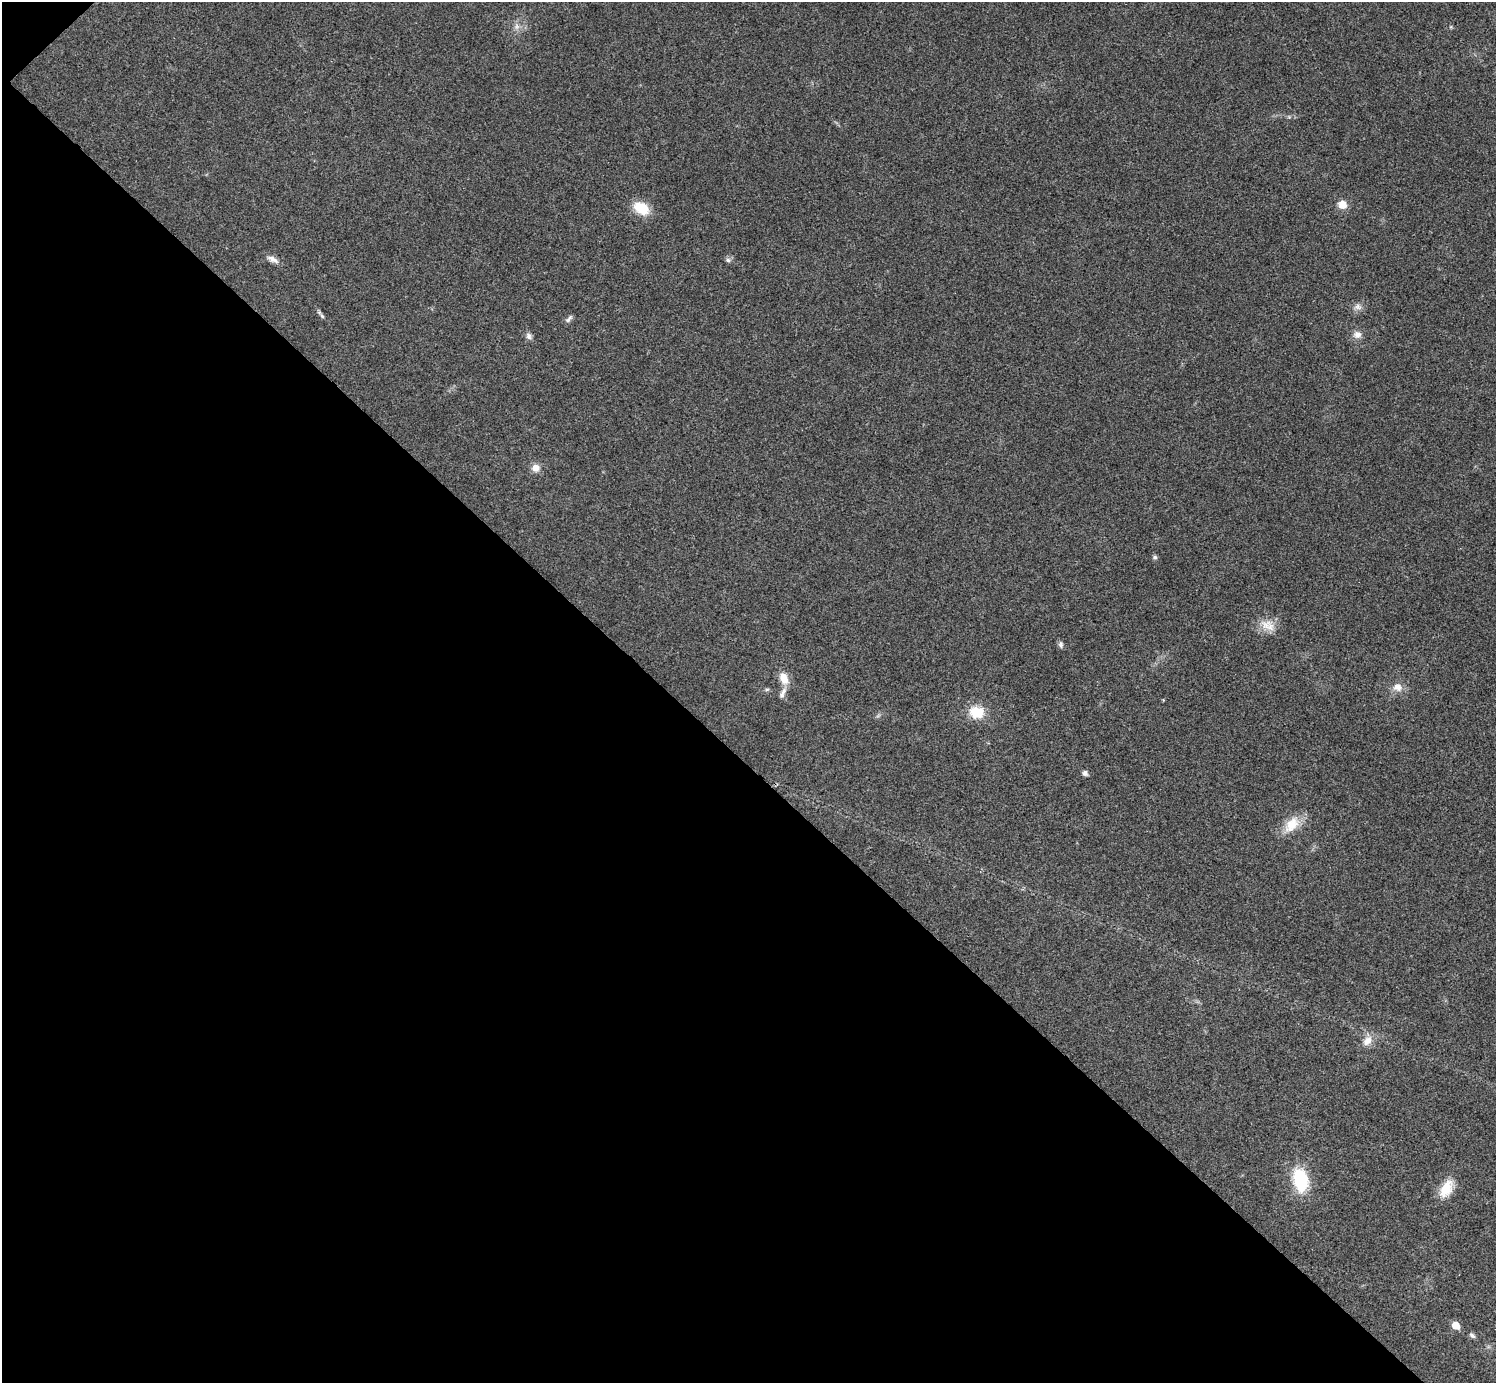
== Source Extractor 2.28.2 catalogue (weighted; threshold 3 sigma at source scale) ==
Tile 9 of 4 x 4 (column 1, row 3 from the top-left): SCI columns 6-1499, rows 1682-3062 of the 5983 x 5983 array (HDU 1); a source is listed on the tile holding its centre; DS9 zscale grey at full resolution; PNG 1498 x 1385 px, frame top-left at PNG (2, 2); no overlay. Shown black and unused: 45% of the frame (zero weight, under 3 of 4 exposures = <1% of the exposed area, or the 3 px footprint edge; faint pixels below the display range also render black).
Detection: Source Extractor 2.28.2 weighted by HDU 2 'WHT'; one run over the whole footprint, this tile lists its part. Background 0.0219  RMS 0.0055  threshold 0.0249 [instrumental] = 3 sigma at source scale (4.5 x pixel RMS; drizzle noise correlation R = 1.50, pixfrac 1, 0.05/0.05 arcsec/px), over >= 5 px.
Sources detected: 26; all 26 listed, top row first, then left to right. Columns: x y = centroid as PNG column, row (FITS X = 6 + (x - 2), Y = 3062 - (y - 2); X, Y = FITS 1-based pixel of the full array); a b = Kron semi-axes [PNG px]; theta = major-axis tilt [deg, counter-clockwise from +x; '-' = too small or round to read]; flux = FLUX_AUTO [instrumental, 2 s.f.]
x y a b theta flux
517 26 9 6 -88 2.2
1342 205 9 9 - 5.5
641 208 19 13 -31 13
272 259 16 7 -27 3.2
728 260 6 6 - 1.3
1358 307 10 8 -25 2.5
321 315 15 4 -54 1.5
569 319 12 5 50 1.5
1357 335 11 9 1 3.3
529 336 10 7 -68 1.9
535 468 9 9 - 4.2
1155 557 6 5 - 1.1
1266 625 17 14 -35 7.7
1061 645 9 6 -79 1.4
784 678 16 10 -66 6.5
1398 687 13 11 2 4.7
767 689 6 4 19 0.78
783 693 18 6 64 3.1
976 712 14 12 -7 15
1085 773 5 5 - 2.1
1292 824 26 15 50 11
1367 1041 16 10 51 5.2
1300 1180 25 15 -79 28
1446 1188 24 13 61 11
1456 1325 6 5 - 9.7
1472 1335 8 5 -39 1.5